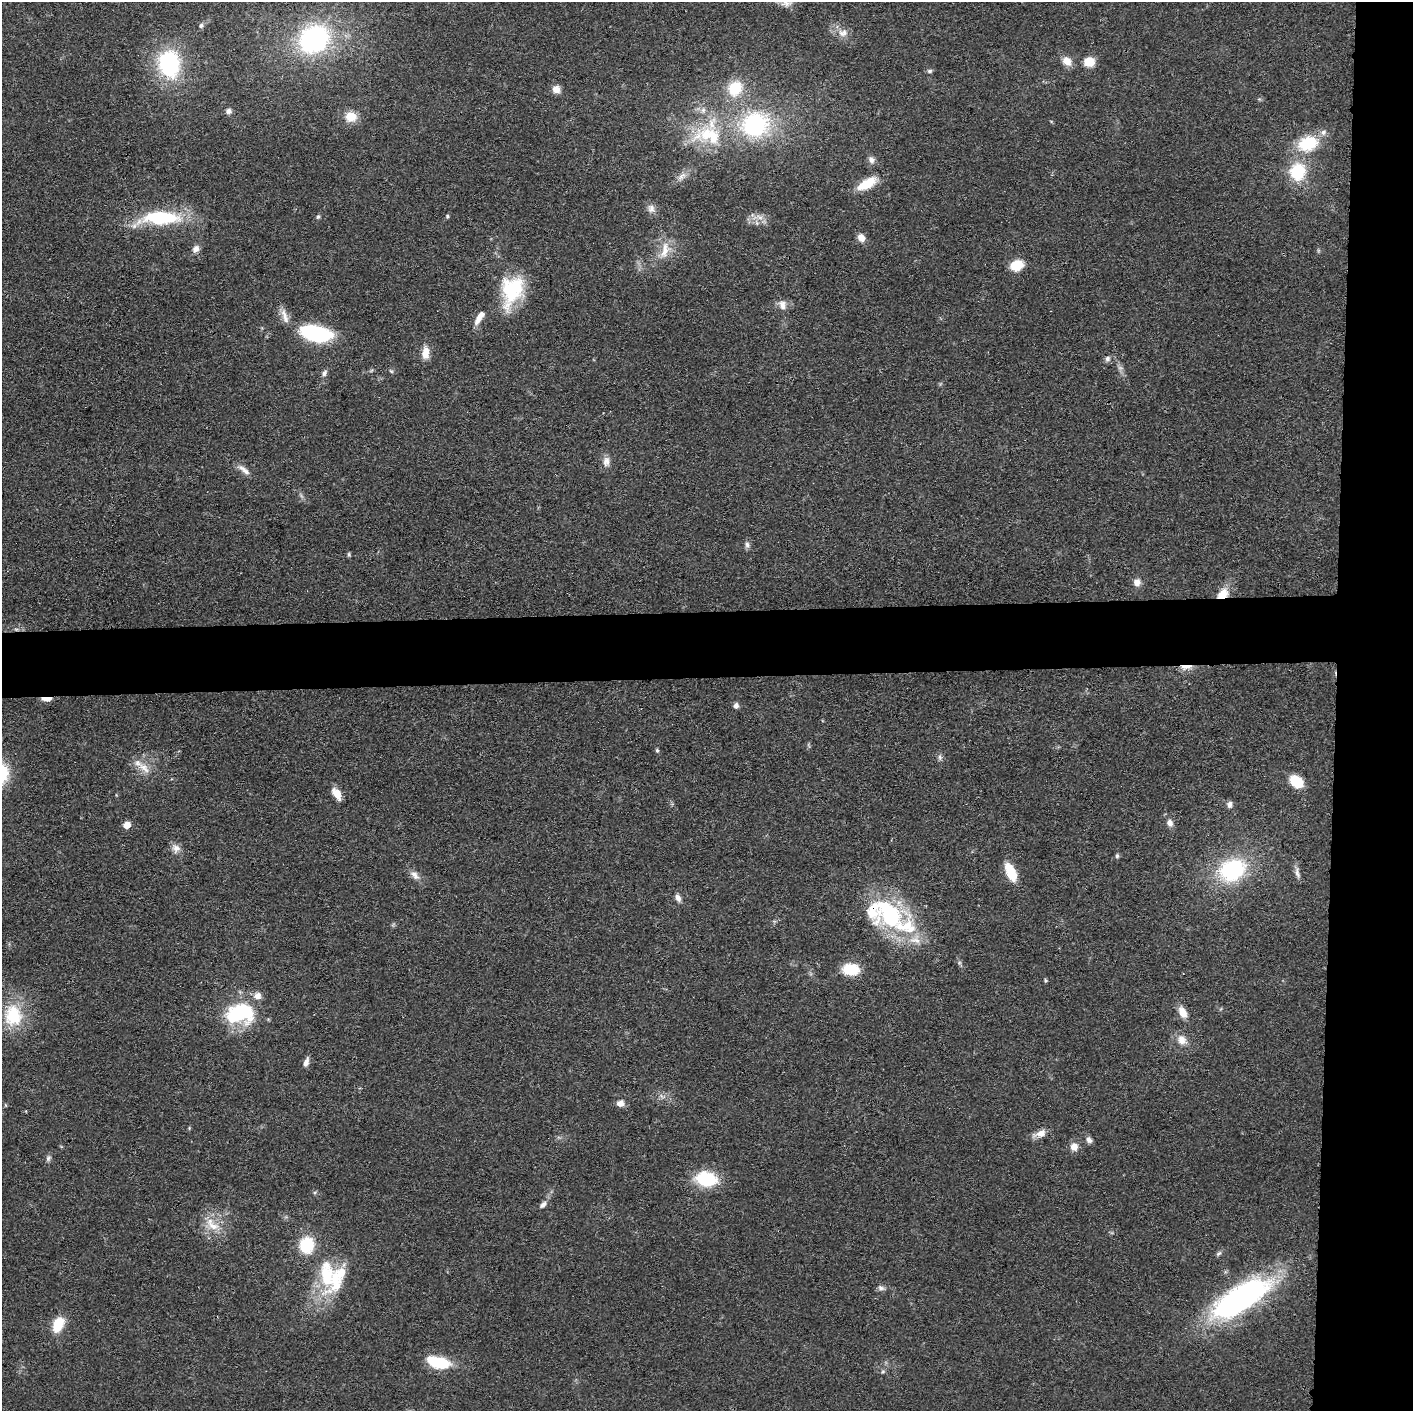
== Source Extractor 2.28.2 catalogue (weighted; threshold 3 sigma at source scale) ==
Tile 6 of 3 x 3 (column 3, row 2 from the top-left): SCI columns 2825-4235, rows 1426-2834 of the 4237 x 4258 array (HDU 1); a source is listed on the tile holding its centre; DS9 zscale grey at full resolution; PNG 1415 x 1413 px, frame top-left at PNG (2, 2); no overlay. Shown black and unused: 10% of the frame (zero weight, under 3 of 4 exposures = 1% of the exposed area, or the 3 px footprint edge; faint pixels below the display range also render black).
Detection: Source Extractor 2.28.2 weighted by HDU 2 'WHT'; one run over the whole footprint, this tile lists its part. Background 0.0573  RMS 0.0053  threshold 0.024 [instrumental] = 3 sigma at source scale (4.5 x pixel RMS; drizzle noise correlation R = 1.50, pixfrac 1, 0.05/0.05 arcsec/px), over >= 5 px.
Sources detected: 99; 14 inside a brighter listed object's ellipse — not listed separately; the other 85 listed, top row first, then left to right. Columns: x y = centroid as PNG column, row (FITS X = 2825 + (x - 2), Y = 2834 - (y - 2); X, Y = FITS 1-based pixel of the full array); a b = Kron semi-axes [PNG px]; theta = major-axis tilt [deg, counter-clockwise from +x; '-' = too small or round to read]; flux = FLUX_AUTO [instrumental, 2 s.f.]
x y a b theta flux
201 25 6 6 - 1.4
843 33 15 10 13 4.5
314 39 24 21 38 100
1067 61 13 10 -43 5.1
1089 62 9 8 - 11
169 64 24 18 -85 59
930 71 7 5 2 1.1
735 88 16 14 54 19
556 89 9 9 - 4
228 111 7 6 - 1.9
351 117 13 11 -4 8.6
712 123 34 17 63 21
755 125 33 29 16 61
1308 143 20 15 19 25
871 160 10 8 -54 2.5
1298 171 18 17 - 25
682 176 15 7 42 3.4
867 183 26 11 30 12
651 208 12 10 -79 3.1
447 216 5 5 - 0.75
318 217 6 5 - 0.9
759 217 11 6 -19 3.2
161 218 51 16 1 40
861 238 10 8 -46 3.7
196 249 9 7 59 3.2
665 250 26 11 74 9.4
1017 265 11 9 22 15
512 291 38 25 72 34
782 305 13 10 -78 3.9
285 316 24 7 -73 4.6
479 318 18 6 57 5.3
316 333 37 18 -12 42
425 353 14 8 88 6.6
1107 359 8 7 - 1.8
391 371 7 4 -44 0.78
324 373 9 6 65 1.7
606 461 15 9 89 3.6
244 470 21 6 -37 3.8
747 544 9 6 -88 1.8
349 555 7 4 -84 0.8
1137 582 8 8 - 3.5
1223 594 15 10 44 9.1
16 629 6 4 -18 0.86
1186 667 15 6 2 5.1
47 699 10 4 -1 6.1
736 706 7 6 - 2
657 750 5 4 - 0.91
940 757 9 6 -83 1.6
144 768 20 10 -40 6.7
1296 781 16 11 -40 12
337 794 10 6 -58 8.4
1229 805 9 7 80 2.1
1170 823 9 7 -68 2.9
127 825 5 5 - 11
176 848 12 10 89 3.7
1117 856 6 5 - 1.1
1232 870 25 19 22 56
1011 872 19 9 -66 16
1297 873 17 6 -78 2.6
415 875 16 8 -47 3.7
678 898 10 6 -59 2.7
890 915 42 32 -21 66
851 969 14 10 -3 20
1045 980 4 4 - 0.9
1183 1012 16 9 -60 5.8
240 1013 36 24 8 42
13 1015 30 24 -84 25
1182 1040 15 12 -51 5.7
306 1062 12 6 73 2.8
620 1103 9 7 8 3.4
1040 1134 20 8 19 4.6
1089 1140 8 6 -40 2.3
1074 1147 9 8 - 4.6
48 1158 9 6 71 1.6
706 1179 27 17 -9 24
543 1205 11 6 45 2.3
213 1226 21 11 -21 8.9
307 1245 15 13 85 22
1219 1253 8 5 31 1.2
327 1276 49 23 -88 35
881 1288 9 7 -22 1.8
1239 1299 60 22 33 150
58 1324 18 11 65 13
438 1363 22 10 -14 28
883 1372 6 5 - 0.94
Overlapping masked pixels (flux is a lower limit): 5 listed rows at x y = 1223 594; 16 629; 1186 667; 47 699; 890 915